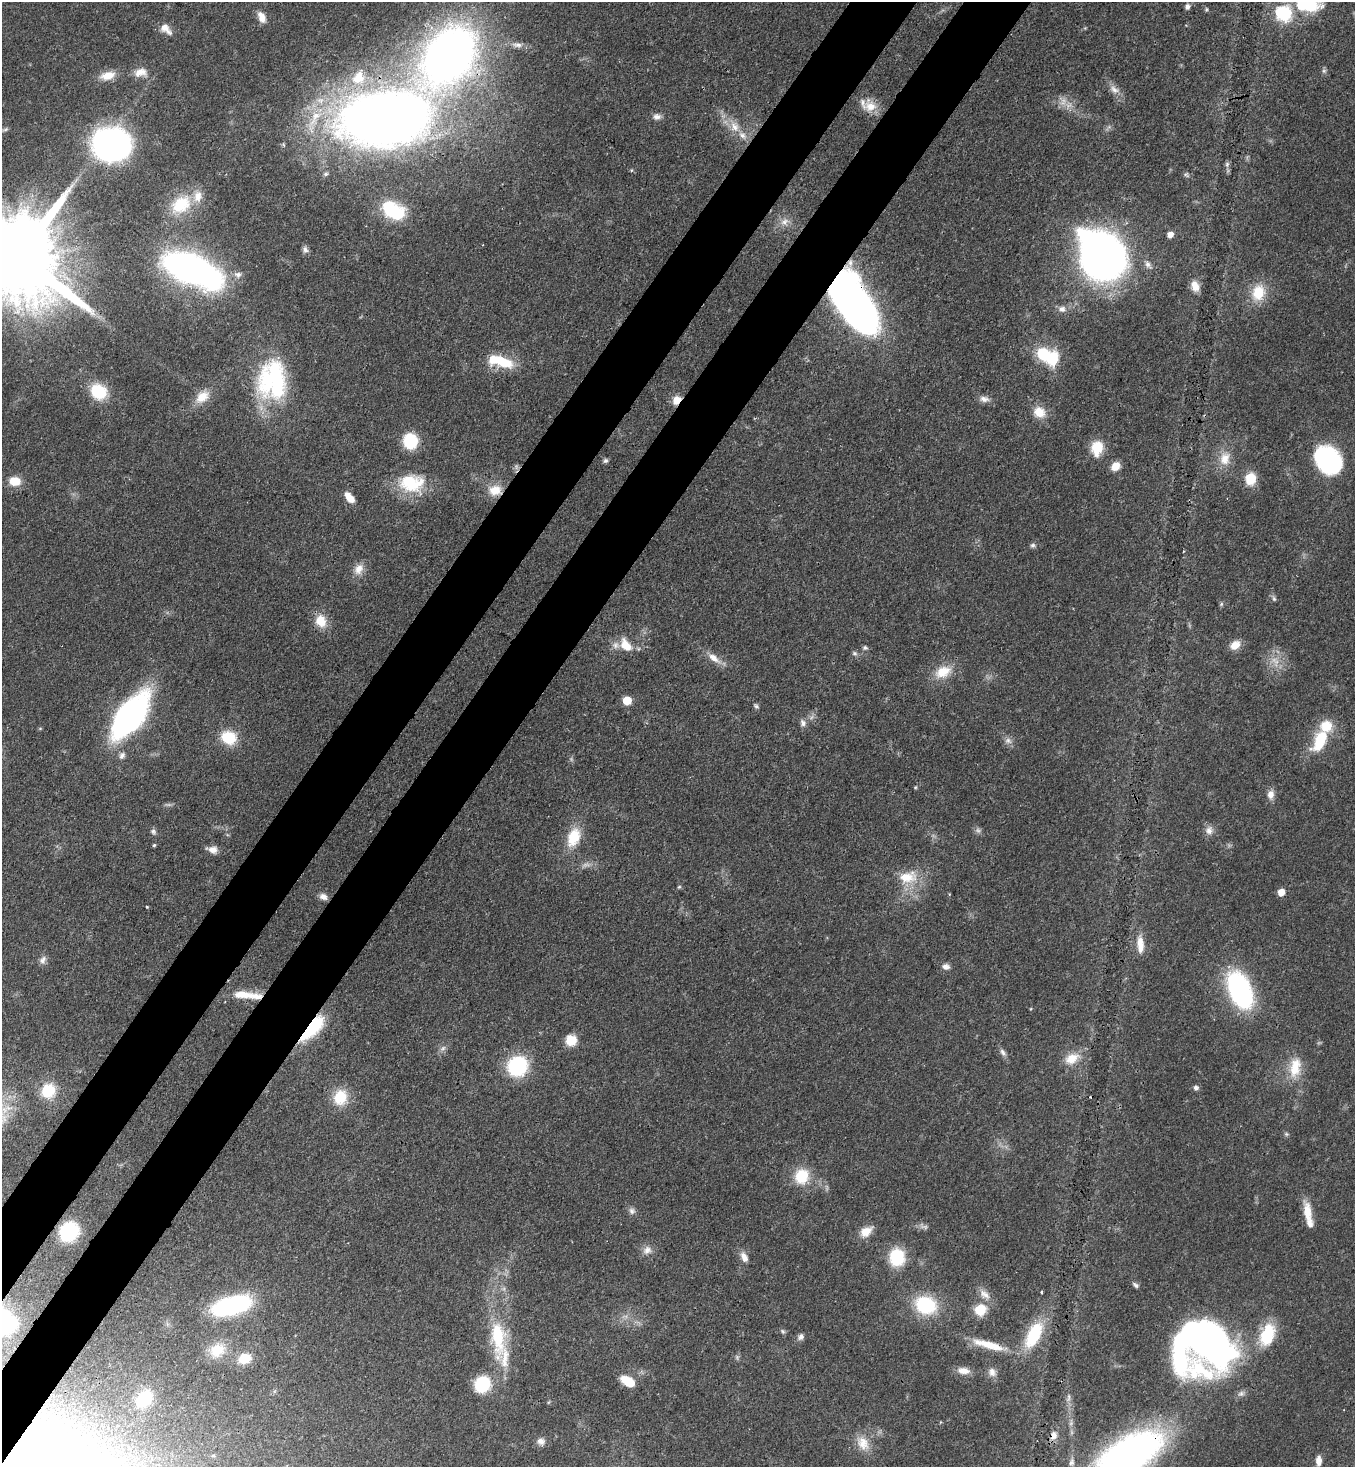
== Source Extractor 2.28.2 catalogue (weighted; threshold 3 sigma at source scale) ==
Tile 7 of 4 x 4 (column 3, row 2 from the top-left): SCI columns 3077-4429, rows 3002-4466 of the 6011 x 5990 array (HDU 1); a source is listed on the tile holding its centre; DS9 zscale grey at full resolution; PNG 1357 x 1469 px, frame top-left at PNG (2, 2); no overlay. Shown black and unused: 9% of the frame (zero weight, under 3 of 4 exposures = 7% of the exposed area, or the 3 px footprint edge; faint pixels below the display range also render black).
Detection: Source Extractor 2.28.2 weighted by HDU 2 'WHT'; one run over the whole footprint, this tile lists its part. Background 0.0745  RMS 0.0039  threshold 0.0174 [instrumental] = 3 sigma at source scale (4.5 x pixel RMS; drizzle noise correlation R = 1.50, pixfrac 1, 0.05/0.05 arcsec/px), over >= 5 px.
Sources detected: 165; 7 too faint to see at this stretch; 8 inside a brighter object's white glare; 1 cosmic-ray / hot-pixel residue — not listed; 10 inside a brighter listed object's ellipse — not listed separately; the other 139 listed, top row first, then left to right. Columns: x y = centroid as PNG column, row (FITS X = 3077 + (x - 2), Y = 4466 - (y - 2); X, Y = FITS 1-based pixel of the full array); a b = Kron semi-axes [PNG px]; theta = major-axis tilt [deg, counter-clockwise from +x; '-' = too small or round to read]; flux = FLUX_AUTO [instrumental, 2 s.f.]
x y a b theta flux
1309 4 25 17 -20 20
1187 7 7 6 - 1.3
1206 9 6 4 -72 0.53
1282 13 10 9 - 35
262 17 13 8 -66 3.6
165 27 12 11 - 3.1
517 45 16 7 -5 2.5
449 55 48 32 53 320
140 72 18 12 8 4.5
108 76 17 10 13 5.8
358 78 22 20 54 13
1114 89 15 9 -38 3
870 106 19 16 -49 6.7
384 117 66 39 7 530
657 117 10 8 4 1.9
314 120 49 13 66 19
734 127 15 12 -59 5.4
5 129 10 4 19 0.93
111 145 25 22 -2 160
1227 164 8 5 70 1.1
326 174 7 6 - 0.96
1186 175 10 3 -36 0.73
181 205 30 21 35 16
391 211 18 13 -64 24
785 222 11 10 - 2.9
1170 234 6 5 - 3.2
305 249 10 7 -77 1.4
19 257 35 20 -39 11000
1103 258 30 24 15 220
1148 264 11 7 -56 1.9
188 268 32 16 -20 230
238 274 11 8 -15 2
1195 286 14 10 -69 4.2
1258 293 21 17 80 11
851 301 54 27 -59 230
1062 309 10 8 -11 2.2
1044 355 16 13 -51 15
503 362 25 13 -23 13
273 380 48 35 87 51
98 391 18 16 -37 15
202 397 20 12 43 6.2
984 399 13 8 -8 2.3
676 400 11 8 52 4.2
1039 412 14 12 -34 6.5
410 441 15 13 -81 16
1097 448 18 13 81 8.9
1225 458 20 15 73 7
1328 460 26 21 -51 51
605 461 6 6 - 0.95
1116 466 10 8 42 4.3
1250 479 12 11 - 9
15 481 9 7 -5 8.9
411 483 30 21 -4 22
495 490 19 14 -3 7.2
350 498 12 6 -50 5.2
1033 545 7 6 - 0.93
359 569 16 11 65 4.1
1274 598 7 4 -70 0.83
1221 604 6 5 - 0.65
321 621 16 13 -67 7
626 645 19 11 -54 6.7
1235 645 13 10 35 4.3
865 648 6 5 - 0.91
855 653 7 6 - 0.97
714 658 18 8 -36 4.4
943 672 23 14 23 8.7
627 700 6 6 - 10
756 706 8 5 -25 0.81
130 715 35 17 53 160
803 723 10 8 -68 1.7
229 737 17 14 -27 12
1008 741 10 7 -50 1.9
1320 741 29 14 64 16
122 755 10 7 60 1.6
915 787 5 4 - 0.46
1271 794 12 9 90 2.7
1209 830 12 10 75 2.6
153 832 8 6 -49 1.1
574 837 24 15 69 12
154 845 4 4 - 0.52
212 850 12 8 -13 2.9
908 877 28 17 9 11
679 887 5 4 - 0.51
1281 892 5 5 - 5.3
323 897 10 7 -24 2.2
147 907 3 3 - 0.32
1140 944 22 8 -86 5.5
43 960 12 8 59 1.9
946 967 10 8 -6 1.8
1240 990 22 12 -67 120
242 994 28 10 -3 7.7
312 1028 29 11 47 34
571 1040 11 11 - 6.9
443 1048 9 6 41 1.4
1003 1053 11 6 -54 1.6
1072 1058 21 14 26 7.1
517 1066 19 17 41 32
1295 1067 28 15 81 10
1196 1088 8 6 -2 1.1
48 1091 16 14 51 14
340 1097 19 17 70 11
1286 1134 6 5 - 0.7
802 1176 19 17 59 12
632 1211 9 7 -79 1.6
1307 1213 26 9 -81 6.9
69 1231 13 11 47 40
866 1232 14 10 33 5.3
647 1250 13 10 40 3
744 1257 13 7 -67 3
897 1257 18 16 -90 16
1135 1285 8 5 -38 0.95
1041 1292 3 3 - 0.81
984 1294 18 9 -40 3.6
231 1305 36 15 15 58
926 1305 23 19 -18 25
980 1310 15 13 27 8
783 1331 7 5 -45 0.8
1034 1335 31 14 63 23
1267 1335 28 16 72 17
498 1336 53 18 -84 28
801 1337 9 7 57 1.6
1210 1342 48 32 -53 150
989 1345 47 10 -15 12
217 1350 23 18 33 9.9
245 1358 16 12 16 8.1
963 1371 16 9 -4 3.7
992 1372 12 10 -64 2.6
627 1381 15 9 -32 8.9
482 1384 11 10 - 33
1241 1394 10 7 26 1.5
1068 1398 13 5 74 1.4
144 1399 15 11 48 19
1054 1435 10 8 81 2.7
541 1441 10 9 - 2.2
863 1443 21 15 -58 6.8
1128 1455 63 28 33 190
18 1461 31 26 37 270
1319 1461 12 7 90 2.9
1071 1462 11 8 69 1.8
Overlapping masked pixels (flux is a lower limit): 9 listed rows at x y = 449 55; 19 257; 851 301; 676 400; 495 490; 312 1028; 1054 1435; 1128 1455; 18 1461
Isophote crosses this tile's border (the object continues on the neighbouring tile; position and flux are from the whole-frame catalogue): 4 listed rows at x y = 1309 4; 19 257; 1128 1455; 18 1461